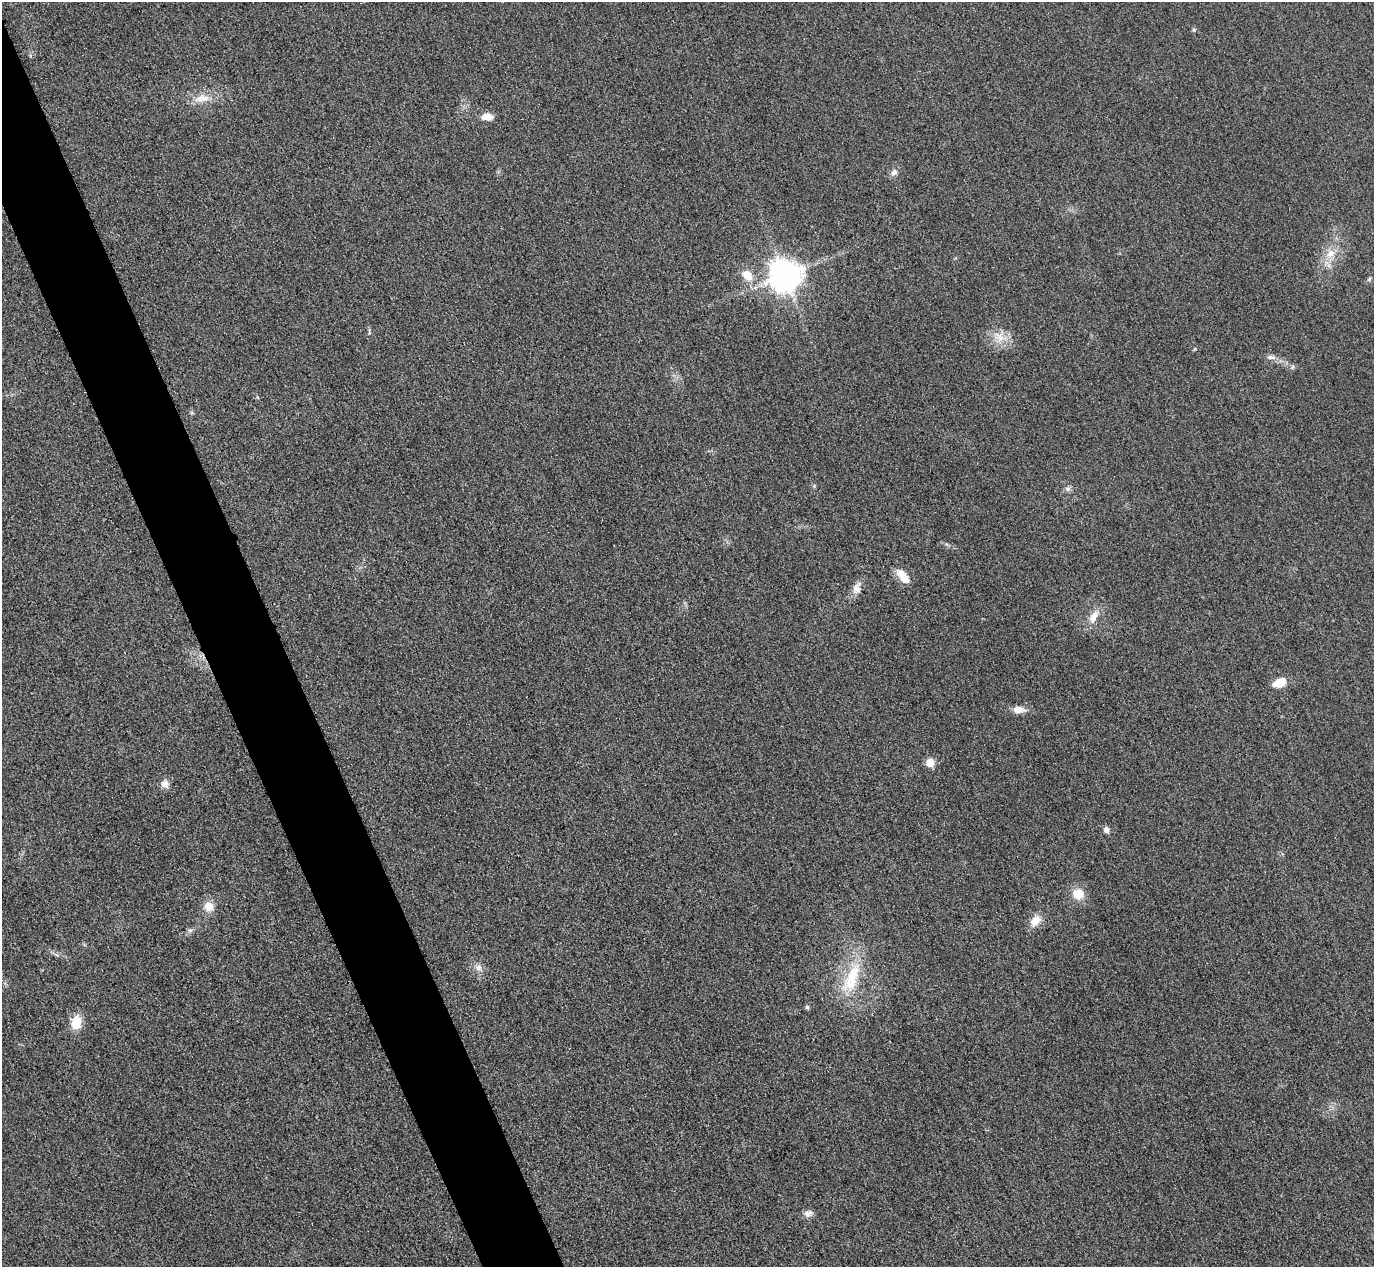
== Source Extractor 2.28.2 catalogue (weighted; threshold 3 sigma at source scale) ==
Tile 11 of 4 x 4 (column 3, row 3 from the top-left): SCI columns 2773-4144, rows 1568-2832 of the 5546 x 5533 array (HDU 1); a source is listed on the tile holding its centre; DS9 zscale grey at full resolution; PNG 1376 x 1269 px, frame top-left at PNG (2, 2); no overlay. Shown black and unused: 5% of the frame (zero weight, under 3 of 4 exposures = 3% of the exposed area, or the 3 px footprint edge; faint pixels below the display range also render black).
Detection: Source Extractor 2.28.2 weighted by HDU 2 'WHT'; one run over the whole footprint, this tile lists its part. Background 0.146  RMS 0.019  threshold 0.0864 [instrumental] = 3 sigma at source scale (4.5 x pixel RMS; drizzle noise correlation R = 1.50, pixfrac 1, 0.05/0.05 arcsec/px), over >= 5 px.
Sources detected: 29; all 29 listed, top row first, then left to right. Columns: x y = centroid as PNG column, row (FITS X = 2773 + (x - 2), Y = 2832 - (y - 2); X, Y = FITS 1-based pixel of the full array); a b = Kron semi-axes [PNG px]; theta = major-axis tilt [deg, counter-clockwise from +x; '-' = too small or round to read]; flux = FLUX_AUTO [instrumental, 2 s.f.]
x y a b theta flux
1194 30 5 4 - 2.8
202 98 23 11 10 28
487 117 14 8 0 17
894 172 10 8 31 7.8
1330 254 13 11 42 23
747 275 16 11 -51 28
785 275 10 9 - 3500
1369 279 6 5 - 3.1
999 337 17 12 -50 27
1271 357 11 5 0 8.1
1292 367 7 4 71 3
1068 489 7 6 - 5.4
903 576 20 9 -49 28
857 588 16 11 76 15
1093 617 21 9 63 22
1279 682 16 9 25 27
1019 710 12 7 -3 19
930 762 5 5 - 56
165 784 10 9 - 12
1106 830 9 7 -73 6.5
1078 894 16 14 -13 29
209 906 13 13 - 20
1035 921 15 10 54 24
190 930 6 6 - 4.4
478 967 10 10 - 11
851 978 50 17 66 93
807 1007 5 5 - 3.3
76 1023 14 10 82 40
808 1213 12 8 12 9.6